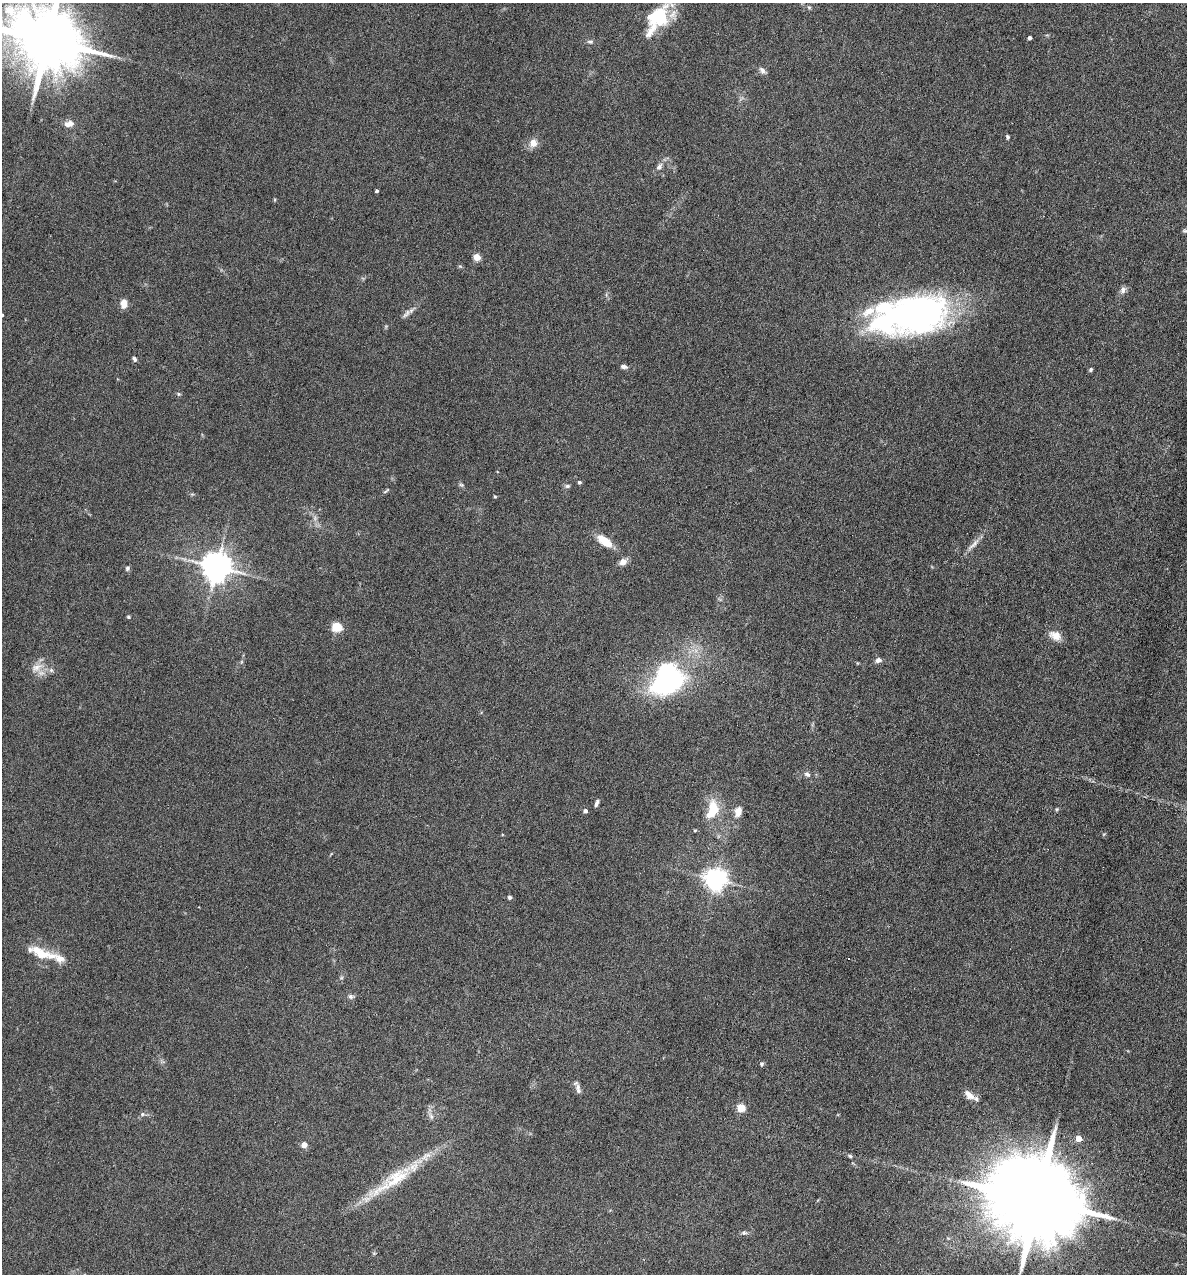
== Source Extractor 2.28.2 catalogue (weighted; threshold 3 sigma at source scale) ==
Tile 6 of 4 x 4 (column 2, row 2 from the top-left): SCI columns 1307-2491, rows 2543-3814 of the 5105 x 5085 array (HDU 1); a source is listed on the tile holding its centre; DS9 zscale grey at full resolution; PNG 1189 x 1276 px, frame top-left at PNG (2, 3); no overlay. Nothing masked; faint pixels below the display range render black.
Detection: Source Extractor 2.28.2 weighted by HDU 2 'WHT'; one run over the whole footprint, this tile lists its part. Background 0.207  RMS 0.0064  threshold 0.0261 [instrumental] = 3 sigma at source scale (4.09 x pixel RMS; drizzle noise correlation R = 1.36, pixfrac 0.8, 0.05/0.05 arcsec/px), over >= 5 px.
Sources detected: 73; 3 inside a brighter object's white glare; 1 cosmic-ray / hot-pixel residue — not listed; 6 inside a brighter listed object's ellipse — not listed separately; the other 63 listed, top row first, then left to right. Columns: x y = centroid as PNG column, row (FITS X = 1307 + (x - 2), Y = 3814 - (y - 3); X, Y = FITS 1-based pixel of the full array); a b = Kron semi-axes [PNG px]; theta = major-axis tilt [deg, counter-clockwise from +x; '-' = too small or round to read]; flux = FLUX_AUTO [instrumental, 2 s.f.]
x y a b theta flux
809 7 5 5 - 0.91
658 17 30 22 48 31
1030 38 4 3 - 2
47 40 20 15 -23 6400
590 42 9 5 -5 1.4
762 70 11 7 -48 2.1
69 124 13 8 8 4.1
1007 137 6 4 -70 0.96
533 143 11 10 - 5.1
659 167 10 6 51 2.6
377 191 3 3 - 1
1184 231 7 5 -18 1.1
477 257 5 4 - 13
460 266 5 5 - 0.74
1123 290 10 7 64 2.5
124 304 9 6 89 5.6
406 314 16 6 47 2.7
917 314 56 37 9 220
134 359 6 5 - 1.4
624 367 9 6 -12 1.7
1091 369 5 4 - 1.1
178 394 5 4 - 0.93
579 482 4 4 - 1.2
461 485 8 4 -19 1
567 486 7 5 14 1.3
386 491 10 4 37 0.98
495 496 4 3 - 0.61
604 541 17 8 -37 12
973 544 24 6 45 4.1
623 562 10 7 28 3.6
217 567 9 8 - 970
127 568 6 5 - 1.2
128 617 5 4 - 0.74
337 627 6 5 - 36
1055 635 16 11 -27 5.8
878 660 7 6 - 2.5
36 667 18 10 30 6.4
51 670 6 6 - 1.6
668 683 34 16 19 88
807 774 9 6 -39 1.8
596 803 9 4 73 1.7
713 809 22 12 71 17
1057 809 6 4 71 0.71
585 811 5 5 - 1.7
738 812 14 9 79 5.2
715 879 7 7 - 460
509 897 5 4 - 1.5
36 950 19 13 -33 9
60 959 14 9 -30 5.9
351 996 9 6 -12 1.6
762 1064 6 6 - 1.1
578 1088 13 5 -79 2.6
969 1095 16 8 -40 4.5
741 1108 5 5 - 23
142 1114 7 5 21 1.4
431 1116 11 5 -64 1.9
1079 1138 5 5 - 6.8
304 1145 4 4 - 7.3
850 1156 6 5 - 0.95
397 1178 50 19 34 30
1038 1200 28 18 -17 15000
744 1233 8 6 -1 1.4
374 1253 5 4 - 0.69
Isophote crosses this tile's border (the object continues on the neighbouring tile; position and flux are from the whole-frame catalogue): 2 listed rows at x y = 47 40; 1038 1200